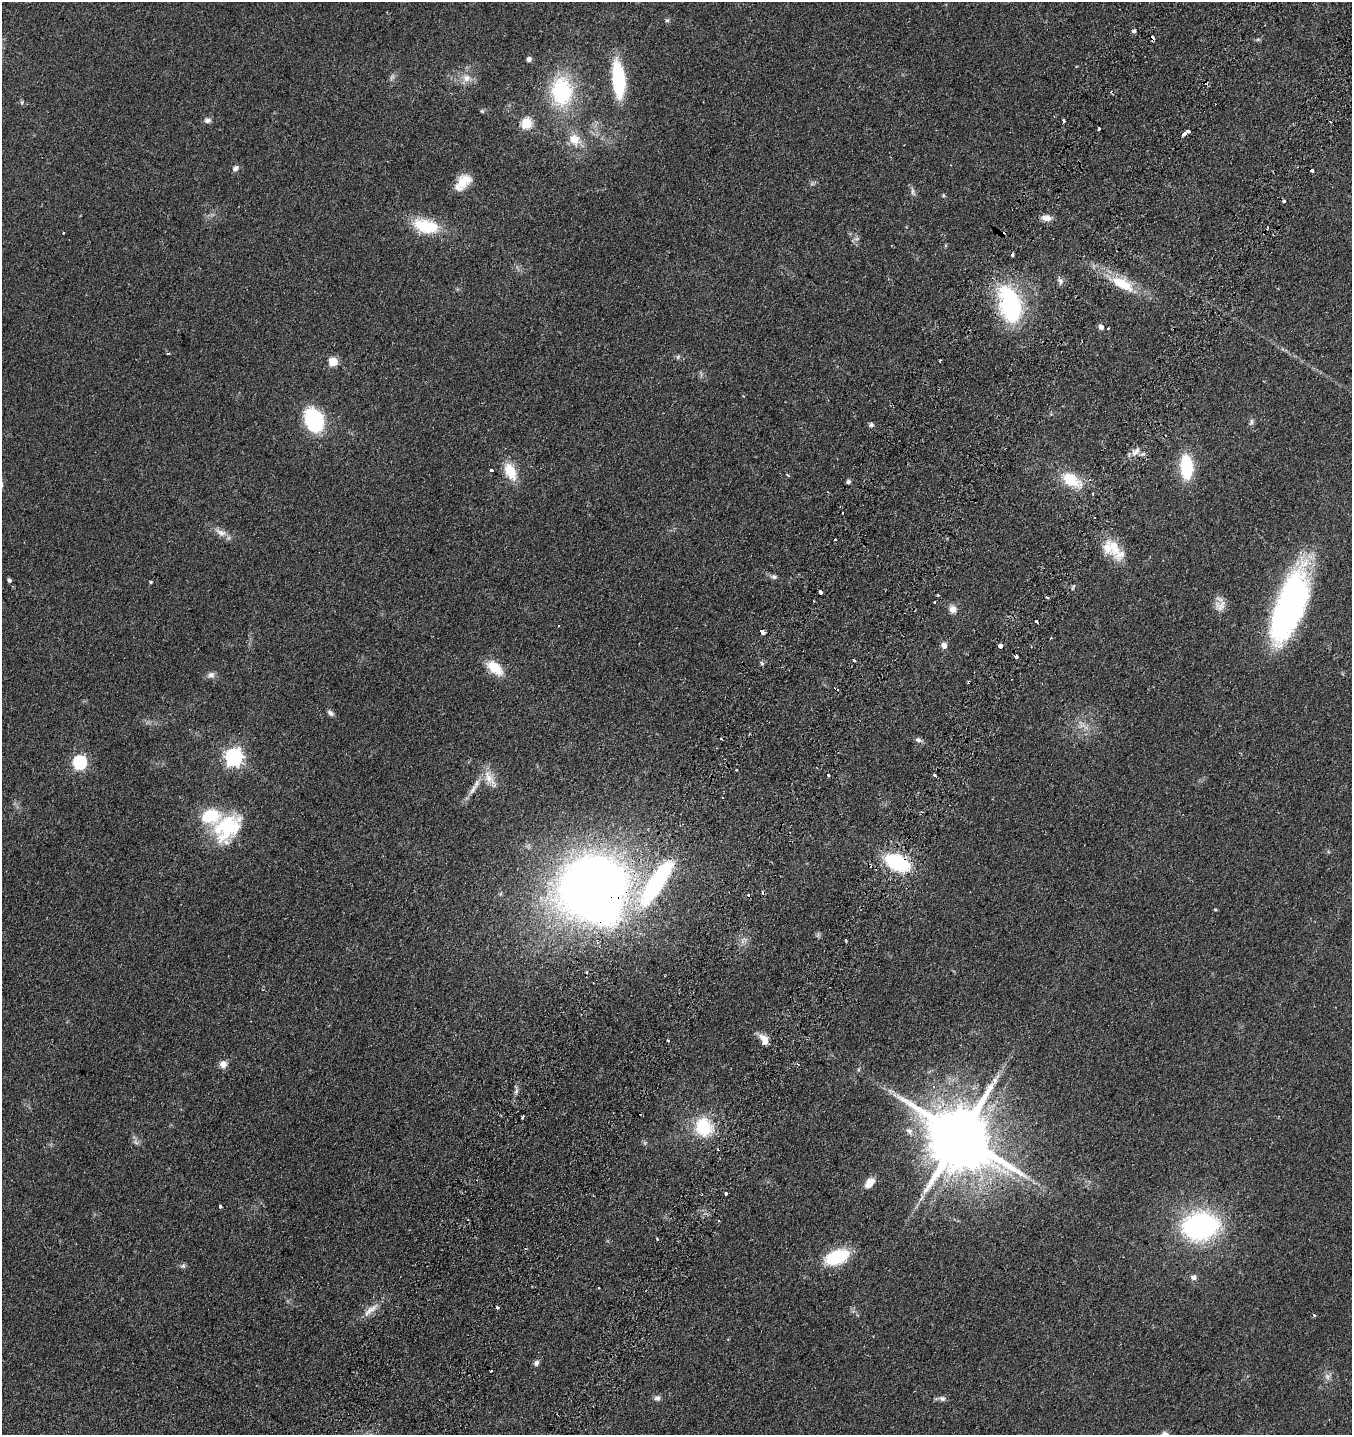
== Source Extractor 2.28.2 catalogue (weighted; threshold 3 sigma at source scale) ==
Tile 10 of 4 x 4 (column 2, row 3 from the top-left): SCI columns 1751-3100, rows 1593-3025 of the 6106 x 6096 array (HDU 1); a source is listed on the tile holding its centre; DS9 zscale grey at full resolution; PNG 1354 x 1437 px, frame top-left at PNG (2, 2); no overlay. Shown black and unused: <1% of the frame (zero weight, under 2 of 3 exposures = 8% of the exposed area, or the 3 px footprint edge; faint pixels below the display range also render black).
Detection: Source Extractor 2.28.2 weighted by HDU 2 'WHT'; one run over the whole footprint, this tile lists its part. Background 0.0784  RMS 0.0077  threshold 0.0348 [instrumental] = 3 sigma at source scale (4.5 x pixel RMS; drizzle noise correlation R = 1.50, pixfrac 1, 0.05/0.05 arcsec/px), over >= 5 px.
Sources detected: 132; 3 too faint to see at this stretch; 2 inside a brighter object's white glare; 11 cosmic-ray / hot-pixel residue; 1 long thin detection or spike segment (spike, bleed or trail) — not listed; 2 inside a brighter listed object's ellipse — not listed separately; the other 113 listed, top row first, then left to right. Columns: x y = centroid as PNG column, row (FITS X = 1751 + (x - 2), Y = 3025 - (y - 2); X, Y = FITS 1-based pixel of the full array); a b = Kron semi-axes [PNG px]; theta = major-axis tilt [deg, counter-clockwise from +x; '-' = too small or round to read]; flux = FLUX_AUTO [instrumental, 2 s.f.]
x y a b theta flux
667 20 6 5 - 1.3
1134 31 4 4 - 2.7
1152 38 4 3 - 3.1
529 59 5 5 - 3
466 78 12 10 -15 7
618 79 34 11 -84 59
561 92 32 24 -86 63
22 102 6 5 - 1.2
482 111 6 5 - 0.96
207 120 8 7 - 2.8
1063 121 4 3 - 1.5
526 123 6 6 - 45
1099 129 4 3 - 2.2
1188 131 4 3 - 3
1184 134 5 3 - 3.6
574 140 18 15 -44 12
235 168 8 6 40 2.8
1312 170 3 3 - 7.5
464 181 18 14 32 11
913 192 13 5 -74 2.2
943 195 6 4 -89 0.88
1284 201 3 3 - 6.7
1046 218 13 7 -4 4.9
426 226 33 17 -12 31
63 233 3 2 - 1
857 239 9 5 19 1.8
1060 281 10 7 -75 2.7
1122 284 31 13 -27 24
1010 305 35 25 -63 81
1101 327 5 5 - 3.6
1108 328 3 3 - 3.3
168 353 3 3 - 0.99
678 357 6 4 89 1.1
940 361 3 2 - 0.76
333 362 5 5 - 28
314 420 22 15 -67 72
1251 422 9 5 77 1.9
871 425 6 6 - 1.7
1137 450 12 6 47 3.9
1186 467 24 12 -86 39
491 470 3 3 - 6.9
510 472 23 13 -65 17
787 475 5 3 - 0.79
1071 480 20 12 -29 26
848 482 4 4 - 1.6
1093 494 4 2 - 0.73
843 513 3 2 - 0.68
221 532 18 8 -26 6.1
835 540 3 2 - 1.2
1112 548 28 19 -41 20
774 577 8 6 -11 2
9 580 4 4 - 1.8
151 582 4 3 - 0.93
820 592 4 3 - 3.6
938 595 4 3 - 0.71
1047 597 4 3 - 0.98
814 601 2 2 - 0.8
934 603 3 3 - 2
1220 606 16 13 47 6.5
1290 606 76 27 70 200
953 609 11 10 - 4.9
559 626 2 2 - 0.59
762 633 4 3 - 20
944 645 7 6 - 4.1
1000 646 4 3 - 7
855 660 3 3 - 2.4
762 663 5 4 - 1.9
494 668 19 11 -38 18
211 675 10 9 - 3.1
330 713 8 6 -35 2.2
1083 726 20 7 -27 6.5
918 740 10 6 -17 2.5
233 757 7 7 - 250
79 762 6 6 - 110
736 770 3 2 - 0.6
828 775 3 3 - 2.1
934 775 3 3 - 2.5
489 778 24 12 -66 11
473 789 20 6 55 6.1
227 827 39 27 46 51
897 863 19 11 -24 73
656 883 73 19 57 110
593 889 61 60 - 770
1215 910 5 3 - 0.78
846 940 3 2 - 0.9
764 1039 14 8 -53 6.9
668 1041 3 3 - 1.9
223 1064 10 10 - 4.6
516 1092 7 5 69 2.1
523 1117 4 2 - 1.6
704 1127 19 17 -55 35
909 1131 10 8 -40 3.5
960 1136 20 16 -26 6700
136 1142 9 5 -21 2
645 1143 6 5 - 1.3
718 1149 3 2 - 0.94
870 1183 13 8 49 7.6
726 1193 4 3 - 1.2
220 1206 3 3 - 1.8
468 1219 2 2 - 0.74
719 1221 3 2 - 1.4
1200 1226 26 19 6 170
657 1239 3 3 - 1.1
837 1257 23 12 22 44
183 1266 7 7 - 1.6
1193 1277 8 7 - 2.8
598 1288 3 2 - 0.81
497 1307 3 3 - 2
371 1310 28 8 40 7.8
536 1363 7 6 - 2.5
491 1371 3 2 - 1.1
657 1398 8 7 - 2.5
942 1398 10 7 -6 2.6
Overlapping masked pixels (flux is a lower limit): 5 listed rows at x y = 1152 38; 762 633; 897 863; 656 883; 593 889